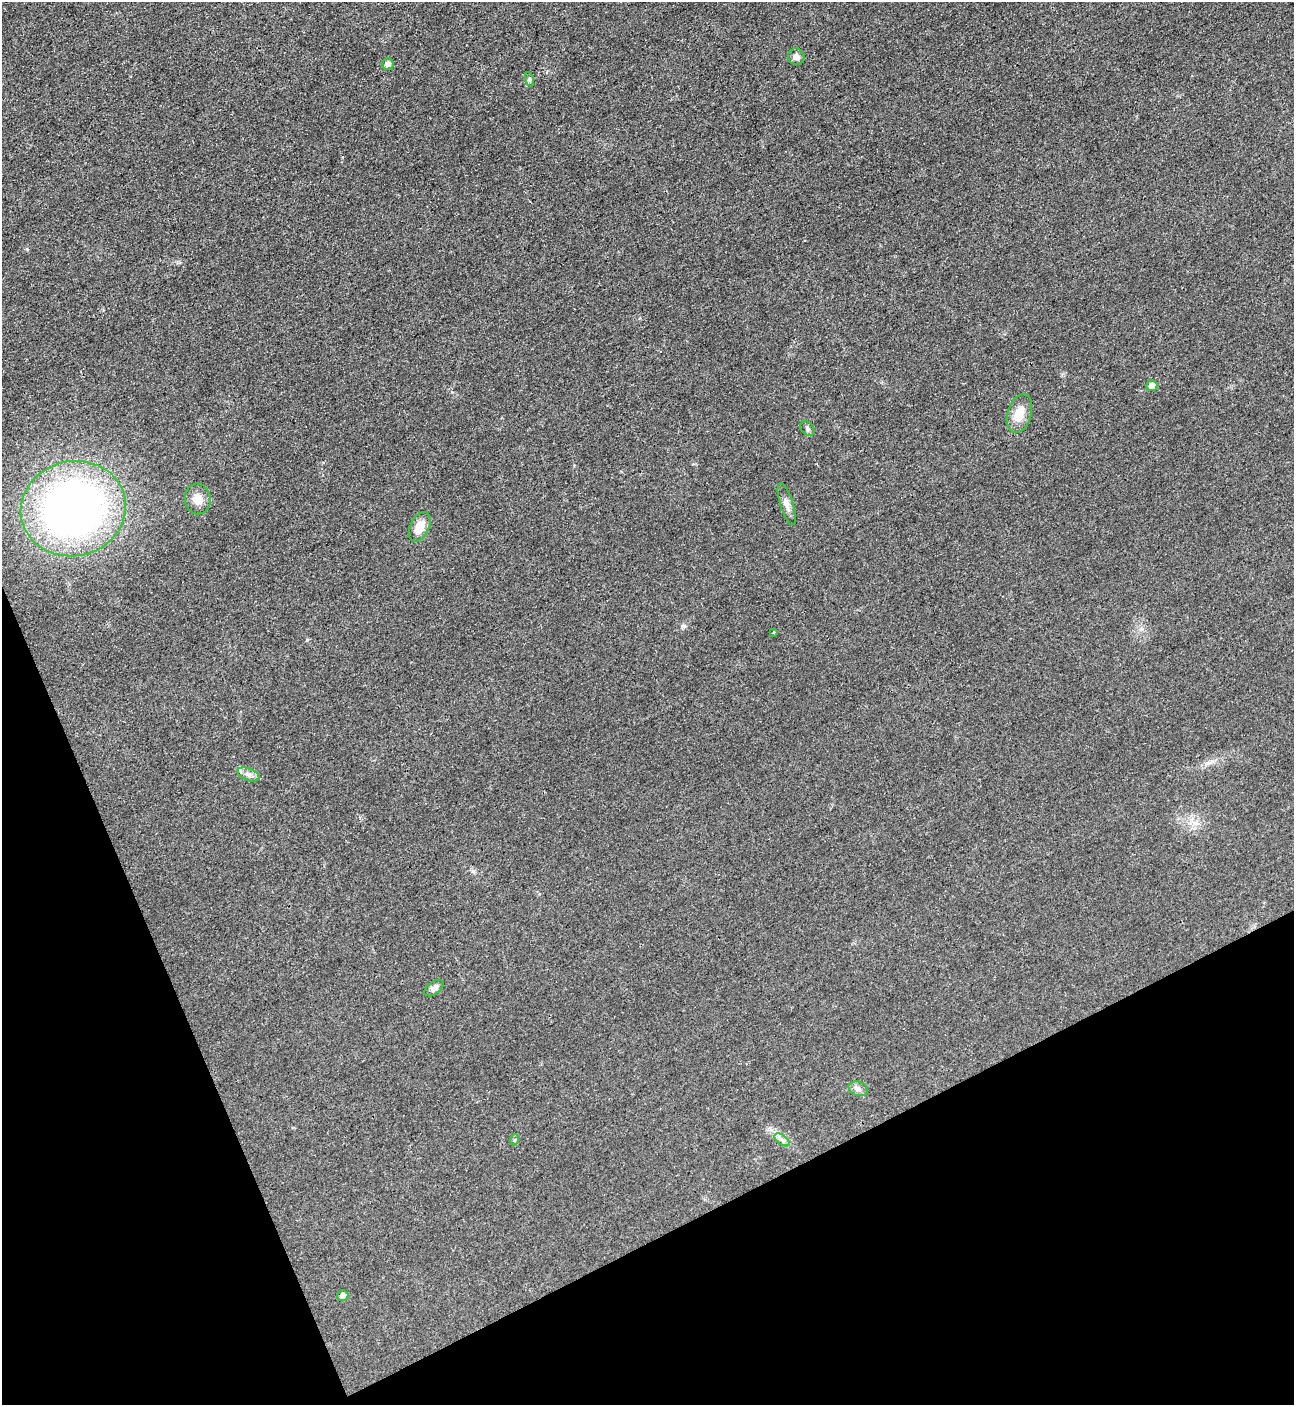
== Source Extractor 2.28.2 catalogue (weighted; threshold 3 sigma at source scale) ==
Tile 14 of 4 x 4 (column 2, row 4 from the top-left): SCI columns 1452-2743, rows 23-1425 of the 5630 x 5647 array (HDU 1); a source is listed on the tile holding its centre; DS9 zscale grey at full resolution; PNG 1296 x 1407 px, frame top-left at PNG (2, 2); each listed source drawn as its Kron ellipse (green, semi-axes under 4 px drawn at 4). Shown black and unused: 21% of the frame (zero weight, under 3 of 4 exposures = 1% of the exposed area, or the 3 px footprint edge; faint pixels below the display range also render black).
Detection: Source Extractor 2.28.2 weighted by HDU 2 'WHT'; one run over the whole footprint, this tile lists its part. Background 0.0349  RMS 0.0049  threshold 0.0219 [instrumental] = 3 sigma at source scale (4.5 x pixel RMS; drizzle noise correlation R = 1.50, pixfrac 1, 0.05/0.05 arcsec/px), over >= 5 px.
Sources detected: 19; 1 cosmic-ray / hot-pixel residue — neither listed nor drawn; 1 inside a brighter listed object's ellipse — not listed separately; the other 17 listed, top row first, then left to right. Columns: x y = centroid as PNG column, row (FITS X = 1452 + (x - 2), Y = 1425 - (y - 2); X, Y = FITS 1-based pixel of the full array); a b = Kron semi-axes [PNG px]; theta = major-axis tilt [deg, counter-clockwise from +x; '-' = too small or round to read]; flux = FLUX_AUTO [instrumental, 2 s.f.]
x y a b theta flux
796 57 8 8 - 2.5
388 64 6 6 - 2.3
530 79 8 3 -71 0.75
1152 386 5 5 - 4.9
1019 413 19 12 73 7.8
808 429 8 6 -48 1.2
198 499 15 13 -81 5
787 504 22 6 -72 3.2
73 509 53 47 14 290
420 527 15 9 65 7
773 632 3 3 - 0.52
248 774 11 6 -22 2.1
434 988 11 6 37 2.1
858 1089 10 7 -18 2
514 1140 6 3 70 0.56
782 1140 9 4 -37 1.6
343 1296 5 5 - 2.5
Unlisted compact peaks at least as high as the median listed source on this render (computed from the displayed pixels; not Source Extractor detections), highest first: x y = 27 249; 307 640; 684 626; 1208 763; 473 871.